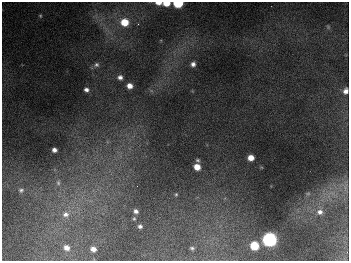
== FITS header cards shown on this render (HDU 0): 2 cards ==
NAXIS1  =                  347
NAXIS2  =                  259

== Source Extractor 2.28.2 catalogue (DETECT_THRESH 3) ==
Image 347 x 259 px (HDU 0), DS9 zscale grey, 1 PNG px = 1 image px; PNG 351 x 263 px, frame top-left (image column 1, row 259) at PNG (2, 2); no overlay
Background 681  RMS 51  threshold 153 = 3 sigma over >= 5 px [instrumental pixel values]
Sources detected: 34; all 34 listed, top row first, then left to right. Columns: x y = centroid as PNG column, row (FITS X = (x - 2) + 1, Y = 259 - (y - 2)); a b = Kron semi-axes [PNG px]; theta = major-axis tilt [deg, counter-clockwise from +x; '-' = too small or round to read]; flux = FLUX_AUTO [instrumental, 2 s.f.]
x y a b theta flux
158 3 6 3 -3 2.3e+04
166 3 6 4 1 5.1e+04
178 3 6 4 0 2.0e+05
40 16 5 4 - 3.9e+03
124 22 7 7 - 8.2e+04
138 24 3 3 - 3.7e+03
328 27 6 5 - 5.1e+03
193 64 5 5 - 1.3e+04
96 65 7 6 - 9.5e+03
120 77 6 5 - 1.3e+04
129 86 5 5 - 2.4e+04
86 90 5 4 - 1.2e+04
346 91 7 5 67 1.7e+04
54 150 5 4 - 1.4e+04
251 158 5 5 - 3.5e+04
197 160 5 4 - 5.3e+03
197 167 6 5 - 4.1e+04
58 183 8 6 -88 1.2e+04
137 186 2 2 - 1.5e+03
345 187 14 6 87 2.1e+04
21 190 8 6 4 9.8e+03
332 193 9 4 -31 1.2e+04
176 194 5 4 - 4.0e+03
308 194 6 4 1 4.6e+03
136 211 6 5 - 1.2e+04
320 212 8 8 - 1.8e+04
65 214 10 9 - 2.7e+04
134 219 5 4 - 4.7e+03
140 226 5 4 - 8.9e+03
269 239 7 7 - 1.1e+06
254 246 6 6 - 1.2e+05
66 248 6 6 - 2.0e+04
192 248 4 3 - 5.6e+03
93 249 5 4 - 1.9e+04
At the frame edge (FLAGS 8, measured only in part): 4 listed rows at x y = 158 3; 166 3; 178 3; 346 91